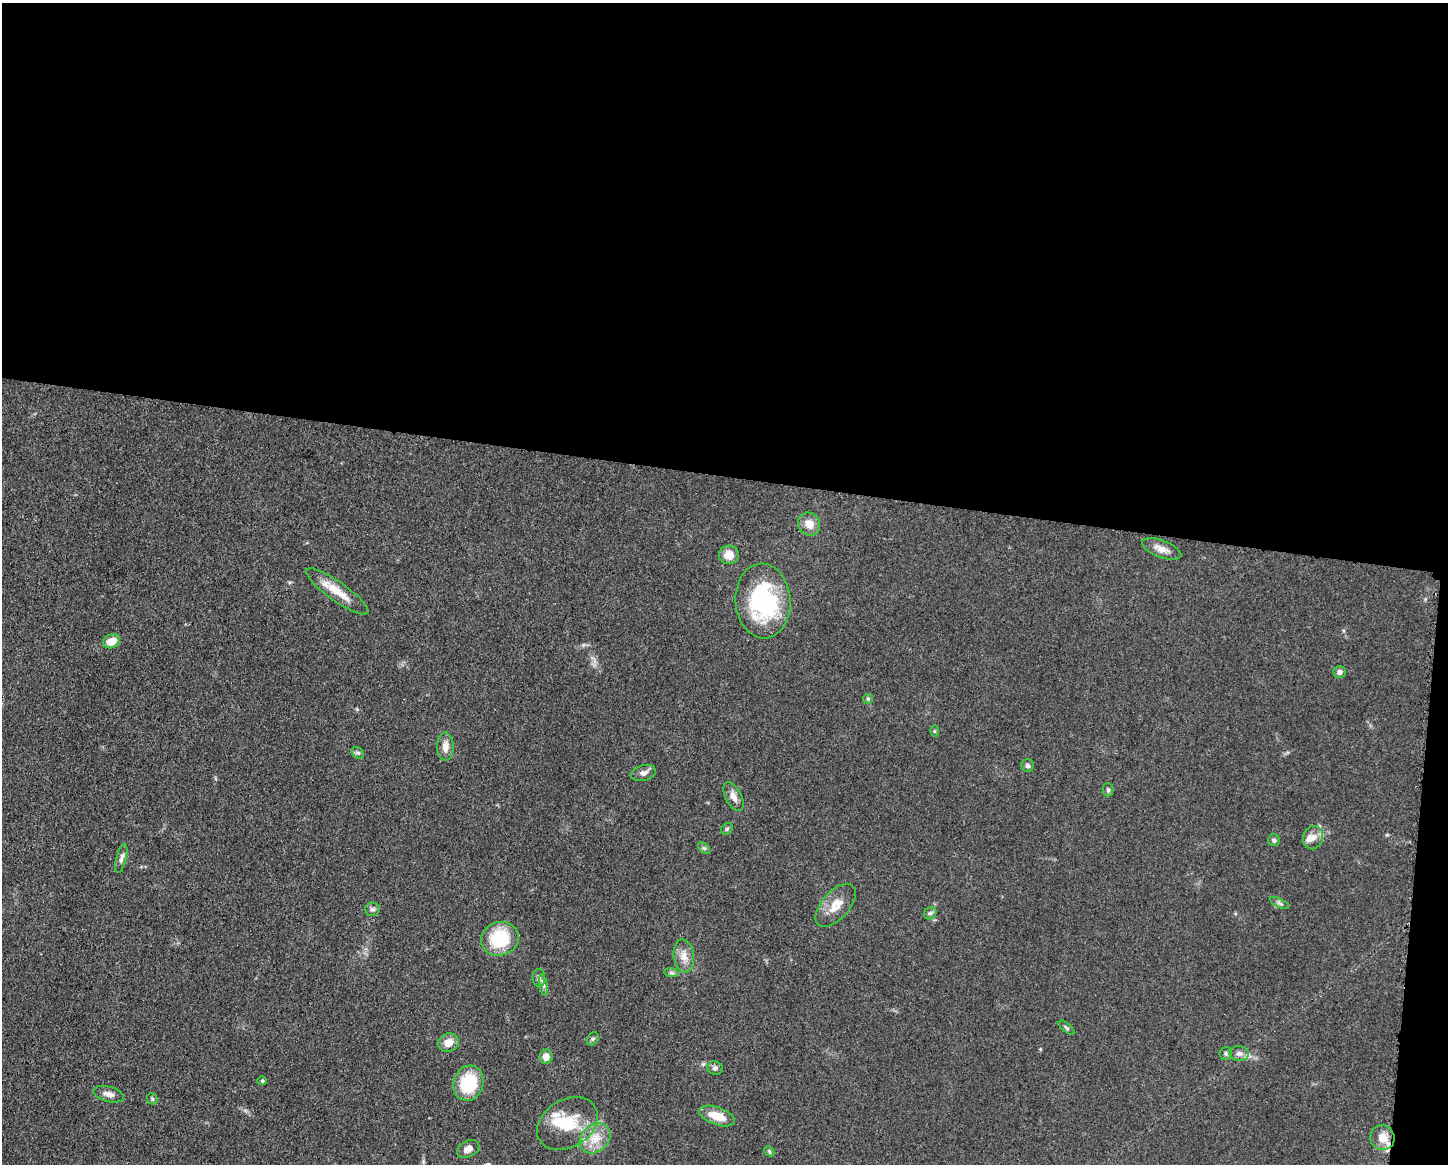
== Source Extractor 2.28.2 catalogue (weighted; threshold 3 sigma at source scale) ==
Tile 3 of 3 x 4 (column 3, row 1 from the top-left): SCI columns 3125-4570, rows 3492-4653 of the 4682 x 4654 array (HDU 1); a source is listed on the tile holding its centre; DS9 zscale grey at full resolution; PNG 1450 x 1166 px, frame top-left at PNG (2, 3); each listed source drawn as its Kron ellipse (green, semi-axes under 4 px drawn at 4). Shown black and unused: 42% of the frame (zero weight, under 3 of 5 exposures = <1% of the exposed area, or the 3 px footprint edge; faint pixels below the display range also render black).
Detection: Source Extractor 2.28.2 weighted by HDU 2 'WHT'; one run over the whole footprint, this tile lists its part. Background 0.0607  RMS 0.0056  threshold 0.0251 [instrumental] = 3 sigma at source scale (4.5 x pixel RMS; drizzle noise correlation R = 1.50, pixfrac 1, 0.05/0.05 arcsec/px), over >= 5 px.
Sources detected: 50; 1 cosmic-ray / hot-pixel residue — neither listed nor drawn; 3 inside a brighter listed object's ellipse — not listed separately; the other 46 listed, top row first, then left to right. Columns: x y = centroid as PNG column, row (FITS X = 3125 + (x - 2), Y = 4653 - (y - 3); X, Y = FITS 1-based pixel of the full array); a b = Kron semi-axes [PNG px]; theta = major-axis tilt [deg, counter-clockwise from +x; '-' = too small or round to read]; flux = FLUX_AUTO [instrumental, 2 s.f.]
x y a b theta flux
809 524 12 10 -56 6.2
1162 549 21 8 -21 5.1
729 555 10 9 - 6.9
337 591 37 9 -35 12
763 601 37 27 -86 67
111 641 8 6 21 8.4
1340 672 6 6 - 2.2
868 699 5 5 - 0.71
934 731 6 4 89 0.68
445 746 14 8 -89 4.4
358 753 7 5 -42 1
1028 766 6 6 - 1.4
643 773 12 7 16 2.7
1108 790 6 5 - 1.1
733 797 15 8 -63 4
727 829 6 5 - 0.96
1313 838 12 10 70 4.4
1274 840 6 6 - 1.2
704 848 7 4 -44 0.93
121 858 15 5 76 2.2
1280 903 10 4 -27 1.4
836 905 26 13 49 9.2
372 909 7 7 - 1.6
930 913 7 5 42 1.3
500 939 19 16 16 30
684 956 16 10 -83 5.6
671 973 7 4 -1 1.1
539 978 9 6 -89 1.9
544 985 10 4 -79 1.6
1067 1028 9 4 -40 0.99
593 1039 7 5 59 1
448 1043 10 9 - 5.7
1226 1053 6 6 - 1.2
1239 1053 10 7 -8 2.6
546 1057 7 6 - 4.7
715 1068 8 6 -23 1.8
262 1081 5 4 - 0.75
468 1083 18 15 72 25
109 1094 16 7 -15 3.4
152 1099 6 5 - 0.9
717 1116 19 9 -19 11
567 1124 32 24 32 22
595 1138 17 13 42 10
1382 1138 12 12 - 7
468 1149 12 8 28 4
769 1151 6 4 -47 0.82